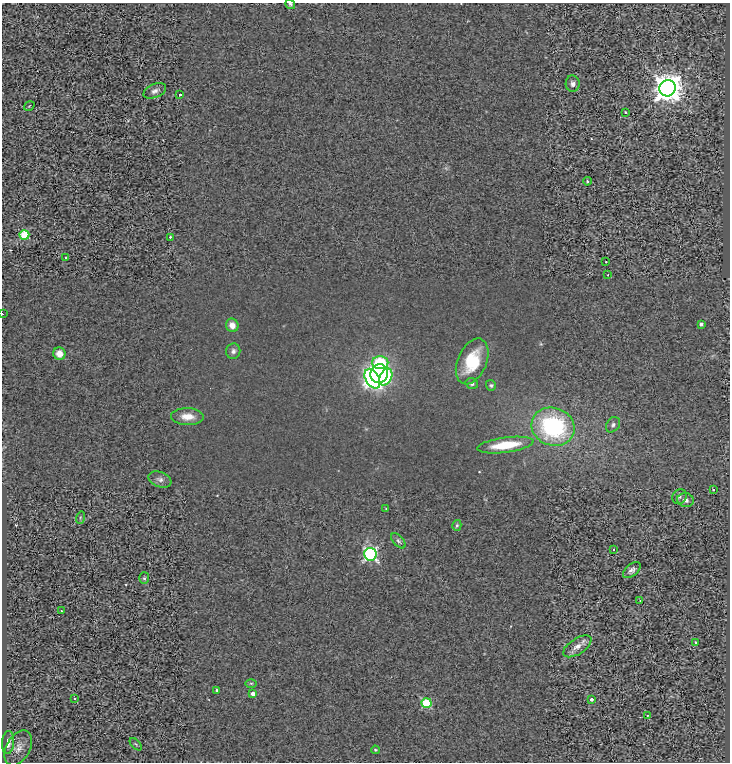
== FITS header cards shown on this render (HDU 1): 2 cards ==
NAXIS1  =                  728
NAXIS2  =                  760

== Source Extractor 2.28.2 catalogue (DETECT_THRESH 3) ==
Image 728 x 760 px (HDU 1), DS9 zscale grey, 1 PNG px = 1 image px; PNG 732 x 764 px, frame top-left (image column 1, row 760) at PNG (2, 3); each listed source drawn as its Kron ellipse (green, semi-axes under 4 px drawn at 4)
Background 0.83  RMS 0.25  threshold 0.759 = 3 sigma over >= 5 px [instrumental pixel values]
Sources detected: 56; all 56 listed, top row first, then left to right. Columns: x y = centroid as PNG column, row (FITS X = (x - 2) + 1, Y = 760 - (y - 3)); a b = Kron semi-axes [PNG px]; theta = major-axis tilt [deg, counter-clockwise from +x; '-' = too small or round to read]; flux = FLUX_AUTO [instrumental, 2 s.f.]
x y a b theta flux
290 4 5 4 - 29
573 84 8 7 - 60
667 88 8 8 - 27000
155 91 12 7 23 74
180 95 3 3 - 40
29 106 5 3 - 12
625 112 3 2 - 18
587 181 4 3 - 20
24 235 5 4 - 810
170 237 3 3 - 15
66 257 3 2 - 15
606 262 3 2 - 22
608 275 3 2 - 49
2 314 2 2 - 25
701 324 4 3 - 40
232 325 7 6 - 130
233 351 8 7 - 57
59 354 6 6 - 170
472 361 24 14 67 730
380 363 8 6 -1 1200
379 374 9 8 - 1100
386 377 9 6 64 890
372 379 11 6 -60 7000
472 383 6 5 - 43
491 385 5 5 - 29
187 417 16 8 -2 200
613 425 8 6 53 49
553 427 22 19 -19 2000
505 445 28 7 8 580
160 479 12 7 -20 80
713 490 3 3 - 41
679 497 8 7 - 43
685 500 8 7 - 62
386 508 4 2 - 11
80 518 6 4 73 25
457 525 5 4 - 22
398 541 9 5 -48 36
613 549 3 3 - 41
370 554 6 6 - 3700
632 570 10 5 38 60
144 578 6 5 - 30
640 601 2 2 - 8.8
62 611 3 2 - 12
695 642 3 3 - 57
577 646 16 8 33 140
251 683 6 4 0 19
216 690 3 3 - 17
253 694 4 4 - 84
75 698 3 3 - 64
591 699 3 3 - 52
427 703 5 5 - 1000
647 715 3 2 - 91
8 743 11 6 86 96
136 744 7 3 -45 17
18 748 19 12 60 170
375 750 4 3 - 18
At the frame edge (FLAGS 8, measured only in part): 2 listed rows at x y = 290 4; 2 314